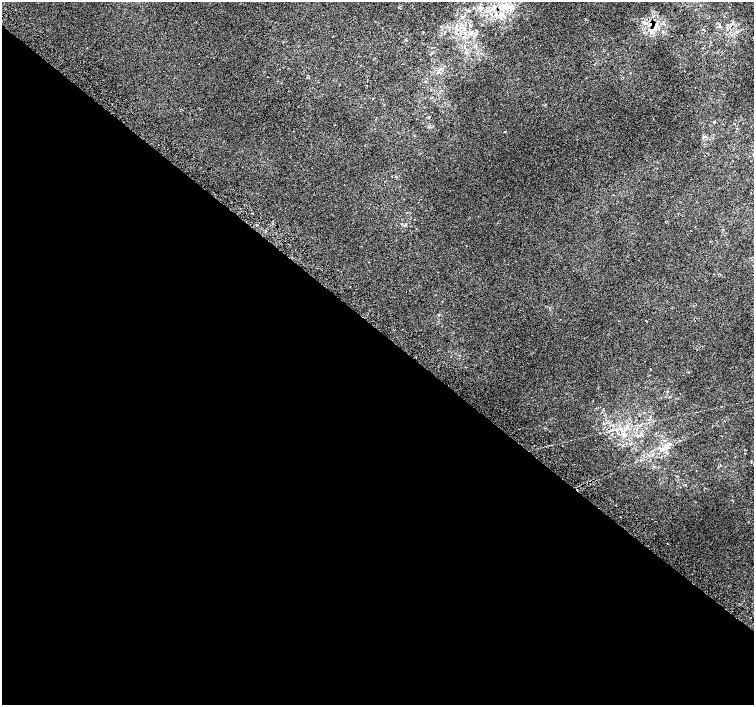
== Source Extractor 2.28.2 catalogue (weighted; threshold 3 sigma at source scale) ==
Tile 14 of 4 x 4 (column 2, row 4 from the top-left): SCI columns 1539-3041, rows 267-1672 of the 6074 x 6092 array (HDU 1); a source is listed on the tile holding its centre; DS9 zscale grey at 2 x 2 block average (1 PNG px = mean of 2 x 2 image px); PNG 756 x 707 px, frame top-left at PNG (2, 2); no overlay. Shown black and unused: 53% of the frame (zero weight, under 2 of 3 exposures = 2% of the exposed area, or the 3 px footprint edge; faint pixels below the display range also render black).
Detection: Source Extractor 2.28.2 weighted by HDU 2 'WHT'; one run over the whole footprint, this tile lists its part. Background 2.66e-04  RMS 0.0069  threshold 0.0311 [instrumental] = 3 sigma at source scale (4.5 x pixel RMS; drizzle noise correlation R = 1.50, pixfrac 1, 0.0396/0.0396 arcsec/px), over >= 5 px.
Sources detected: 22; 1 inside a brighter listed object's ellipse — not listed separately; the other 21 listed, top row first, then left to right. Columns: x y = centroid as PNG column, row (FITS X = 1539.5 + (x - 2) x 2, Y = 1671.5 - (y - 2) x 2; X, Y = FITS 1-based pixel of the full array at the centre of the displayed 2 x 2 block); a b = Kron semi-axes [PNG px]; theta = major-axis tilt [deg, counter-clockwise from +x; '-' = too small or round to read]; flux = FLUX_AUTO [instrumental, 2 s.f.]
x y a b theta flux
480 8 7 4 -83 4.1
506 8 6 3 39 4.2
496 14 6 4 88 4.7
462 17 4 3 - 1.8
501 18 3 2 - 1.1
733 23 4 2 - 1.4
651 24 6 3 3 9.6
731 25 4 2 - 2.7
651 32 6 3 75 3.4
373 99 2 2 - 1.1
714 122 2 2 - 1.4
704 137 2 2 - 19
396 176 3 2 - 0.86
256 225 3 2 - 0.78
404 225 3 2 - 0.97
649 420 3 2 - 0.86
622 433 4 2 - 2
625 435 4 3 - 2.2
679 440 3 2 - 1.1
667 446 5 4 - 4
667 544 2 2 - 0.64
Overlapping masked pixels (flux is a lower limit): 2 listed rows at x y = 651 24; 731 25
Diffuse or blended objects may show on this block-average render without a row.